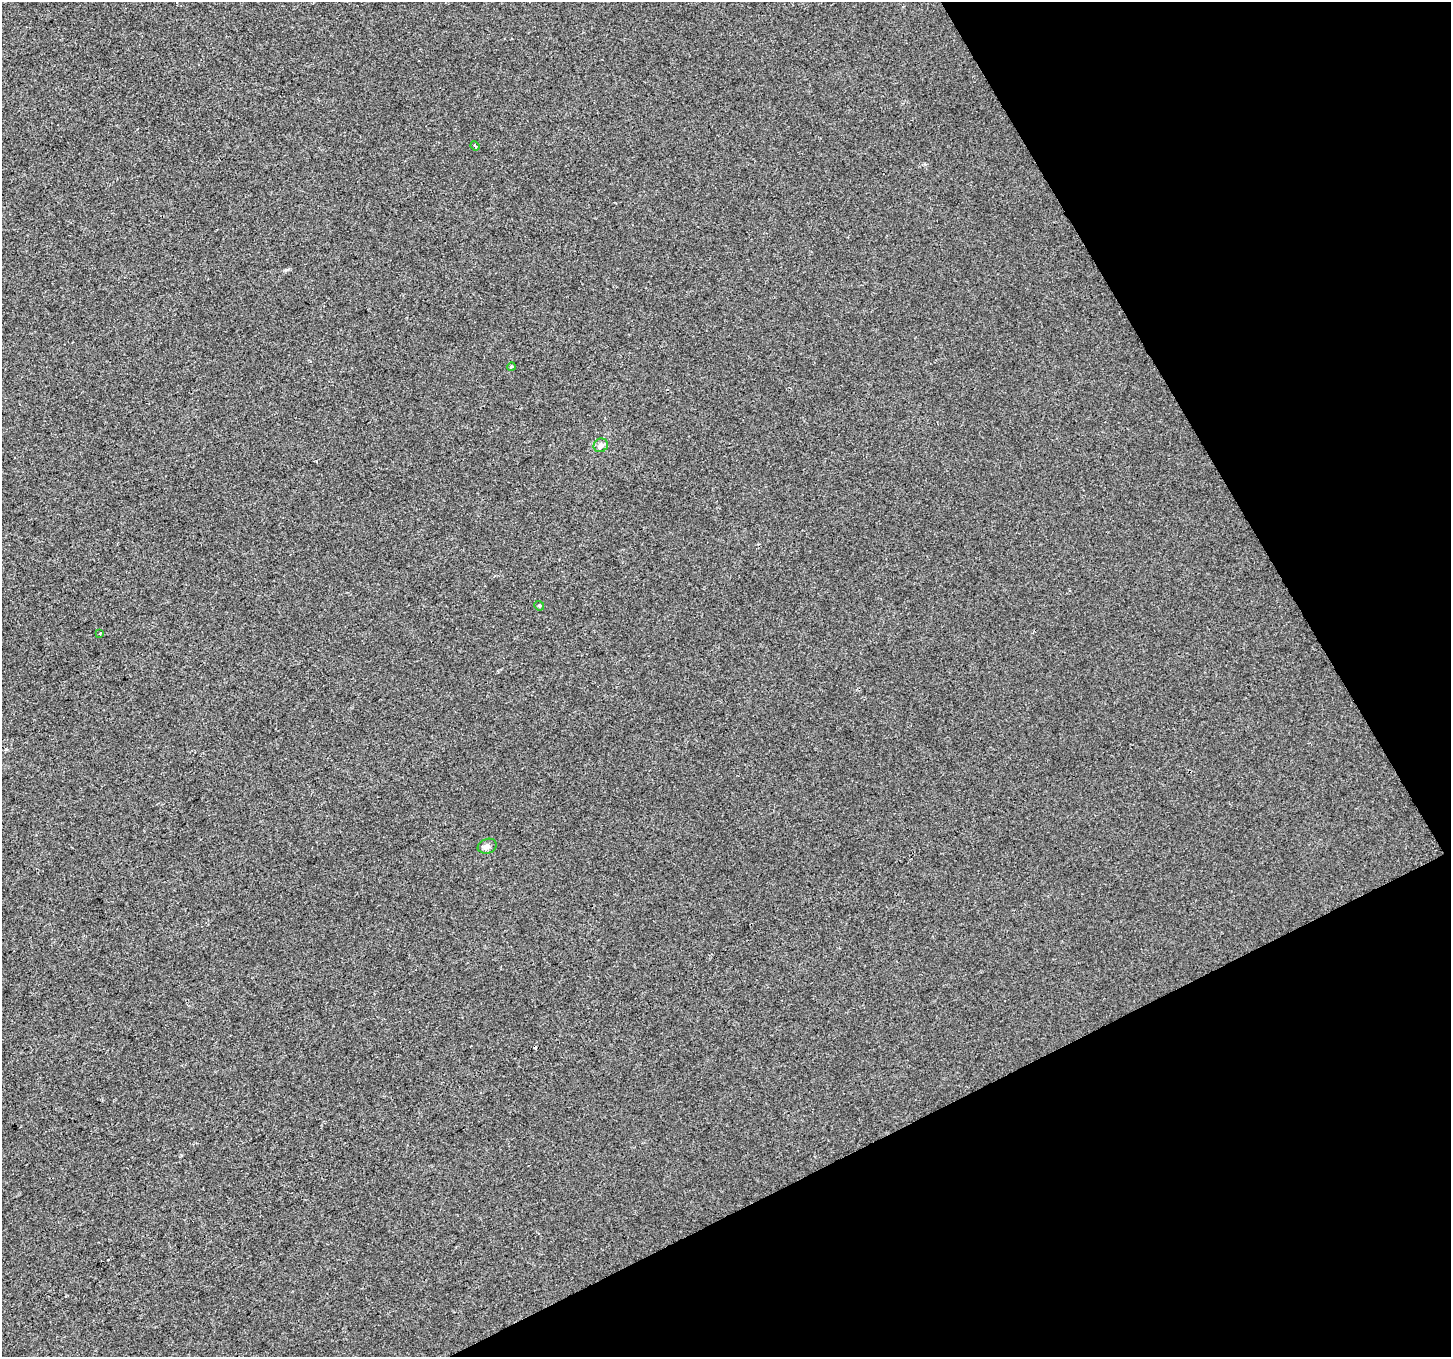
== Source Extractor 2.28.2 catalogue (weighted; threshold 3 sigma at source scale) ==
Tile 12 of 4 x 4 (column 4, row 3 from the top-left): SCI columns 4351-5799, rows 1520-2874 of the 5799 x 5687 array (HDU 1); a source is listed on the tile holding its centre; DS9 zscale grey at full resolution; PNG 1453 x 1359 px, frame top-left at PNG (2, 2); each listed source drawn as its Kron ellipse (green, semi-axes under 4 px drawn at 4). Shown black and unused: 24% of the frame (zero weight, under 2 of 3 exposures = <1% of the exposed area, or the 3 px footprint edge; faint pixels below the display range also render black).
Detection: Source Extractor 2.28.2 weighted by HDU 2 'WHT'; one run over the whole footprint, this tile lists its part. Background 0.00151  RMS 0.0057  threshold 0.0255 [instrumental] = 3 sigma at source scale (4.5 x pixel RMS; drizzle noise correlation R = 1.50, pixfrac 1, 0.0396/0.0396 arcsec/px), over >= 5 px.
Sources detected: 8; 2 cosmic-ray / hot-pixel residue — neither listed nor drawn; the other 6 listed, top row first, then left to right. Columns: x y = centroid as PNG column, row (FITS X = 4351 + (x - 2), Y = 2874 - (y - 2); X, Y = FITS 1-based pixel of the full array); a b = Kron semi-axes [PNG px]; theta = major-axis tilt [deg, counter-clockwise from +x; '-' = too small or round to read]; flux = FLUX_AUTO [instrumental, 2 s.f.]
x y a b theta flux
475 146 5 3 - 0.6
511 367 4 3 - 0.65
601 445 7 6 - 2.4
539 606 5 4 - 0.7
100 633 3 2 - 0.65
487 846 10 7 19 2.1